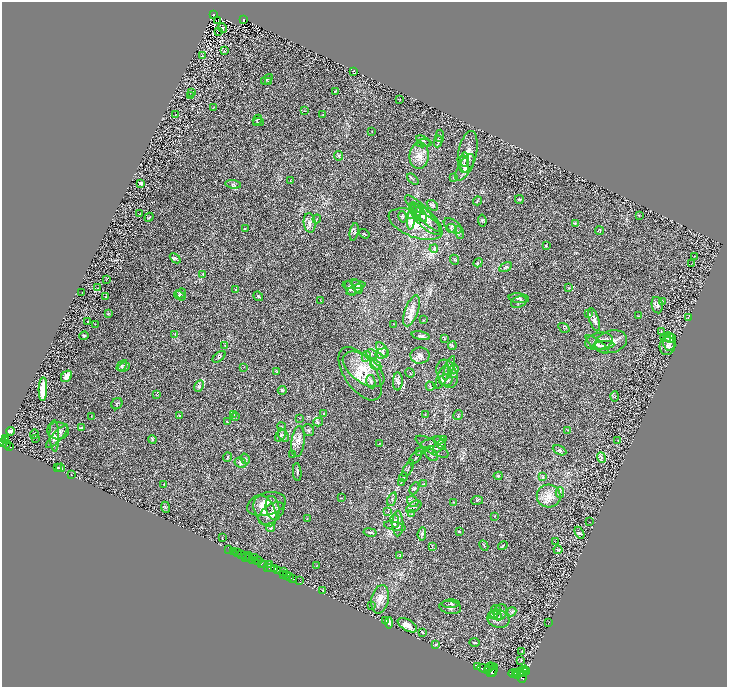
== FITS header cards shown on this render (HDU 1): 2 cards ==
NAXIS1  =                 1450
NAXIS2  =                 1369

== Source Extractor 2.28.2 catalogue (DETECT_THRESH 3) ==
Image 1450 x 1369 px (HDU 1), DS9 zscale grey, zoomed out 1/2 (1 PNG px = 2 x 2 image px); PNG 729 x 689 px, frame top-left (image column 2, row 1369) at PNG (2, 2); each listed source drawn as its Kron ellipse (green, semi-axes under 4 px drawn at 4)
Background 0.397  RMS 0.028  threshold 0.0848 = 3 sigma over >= 5 px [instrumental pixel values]
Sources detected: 324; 32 cannot appear on this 1/2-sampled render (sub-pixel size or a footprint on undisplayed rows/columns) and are neither listed nor drawn; the other 292 listed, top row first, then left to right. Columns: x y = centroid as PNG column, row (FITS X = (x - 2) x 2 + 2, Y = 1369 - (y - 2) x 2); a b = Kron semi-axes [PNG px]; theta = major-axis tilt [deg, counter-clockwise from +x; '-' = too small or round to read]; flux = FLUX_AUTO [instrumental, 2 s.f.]
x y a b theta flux
213 14 3 2 - 70
244 20 3 3 - 45
218 21 2 1 - 3.3
223 28 5 2 - 5.8
218 31 2 1 - 93
224 51 3 2 - 2.9
203 56 2 1 - 1.8
354 71 4 2 - 3.9
267 79 7 2 34 5.4
268 81 4 2 - 4.2
192 92 2 1 - 1.4
335 92 4 1 - 1.7
190 96 3 2 - 5
400 99 2 2 - 1.6
213 108 4 2 - 2.9
304 111 3 2 - 2.3
176 114 2 1 - 1.5
323 114 3 2 - 2.4
257 120 5 3 - 4.3
258 122 5 2 - 3.2
372 131 3 2 - 2.4
440 136 6 3 84 7.4
424 141 8 2 -29 7.8
438 141 6 3 81 7.4
423 143 7 2 3 5.2
468 152 21 9 79 50
339 156 5 4 - 7.2
419 156 13 9 85 56
464 159 7 3 87 9
464 164 8 4 -80 14
465 168 15 6 59 32
454 178 4 2 - 2.8
413 179 7 2 -41 4.8
290 181 3 2 - 2.4
141 183 3 3 - 14
233 184 8 3 -8 9.7
519 199 4 2 - 4.1
477 201 5 2 - 3.9
432 205 6 4 -36 9.6
414 213 7 5 34 18
418 213 11 5 -50 23
140 214 3 2 - 3.3
424 214 25 6 -45 53
639 215 2 2 - 2
416 216 3 1 - 2.5
149 217 5 2 - 4.6
403 217 6 2 -77 5.8
412 217 13 4 81 23
317 219 4 2 - 3.2
425 219 21 7 -46 54
482 221 6 3 -83 4.9
310 223 10 6 -82 23
575 223 4 2 - 4.4
415 224 28 13 -21 120
453 226 10 6 -34 20
451 228 5 4 - 12
245 229 2 2 - 1.9
600 231 4 4 - 5.2
354 232 9 4 79 11
459 232 6 4 -70 9.2
364 234 5 4 - 5.6
546 245 3 2 - 2.1
434 249 4 3 - 7
695 256 2 1 - 1.7
175 258 6 4 -42 8.3
454 260 5 3 - 5.2
478 263 5 2 - 5.8
691 264 2 1 - 35
505 267 7 3 30 7.6
203 274 3 2 - 3.7
107 279 3 1 - 2.2
354 285 11 2 1 10
357 286 8 4 -62 12
97 288 2 1 - 1.4
350 288 8 4 -64 13
569 288 3 2 - 2.9
235 289 2 2 - 2.4
355 290 9 3 25 8.9
82 292 2 2 - 1.9
181 293 5 3 - 7.9
180 295 6 3 -34 8.6
258 296 5 3 - 5.8
105 297 2 2 - 1.7
519 298 10 5 -6 13
321 300 3 2 - 2.1
519 302 8 5 20 12
662 302 4 2 - 4.6
657 305 8 5 -78 16
412 311 16 6 70 42
109 313 3 2 - 3
588 313 4 3 - 5.7
638 316 3 2 - 3
688 317 3 2 - 2.9
424 320 3 2 - 1.9
594 320 12 5 -71 22
87 322 3 2 - 3.3
95 324 2 1 - 1.5
394 324 3 2 - 1.6
564 328 6 1 -33 3
661 331 4 2 - 2.9
175 335 3 3 - 3.5
84 336 5 4 - 8.8
421 336 9 3 -12 11
444 338 4 2 - 3.4
665 338 5 2 - 5.4
671 338 5 3 - 9.8
599 341 14 8 11 33
611 342 16 11 17 51
669 342 9 6 -89 31
597 344 14 5 -36 20
225 345 3 2 - 2.1
603 345 11 4 5 16
452 346 4 2 - 4.9
667 346 9 8 - 22
382 349 8 4 -54 18
382 353 7 4 15 16
372 354 6 2 -25 6.1
366 356 6 4 64 11
420 356 9 8 - 20
219 357 7 4 38 9
122 365 6 4 46 9.4
376 365 6 3 -33 9.4
124 367 6 3 28 8.8
244 367 3 1 - 1.6
449 368 13 3 69 12
364 369 24 13 -37 130
454 369 5 4 - 8.6
276 371 4 3 - 4.4
410 373 5 1 - 2.1
454 373 3 2 - 4.9
360 374 30 15 -55 140
447 374 15 10 -69 46
66 376 6 5 - 34
442 377 13 4 68 20
446 380 7 6 - 20
398 381 9 5 87 14
371 382 7 4 -79 13
199 386 6 4 62 11
430 386 4 2 - 4
43 389 12 4 88 110
282 390 4 3 - 6.1
156 395 4 2 - 2.7
615 396 5 2 - 3.6
117 404 6 5 - 9.1
324 413 3 2 - 2.9
179 415 3 2 - 2.9
234 415 3 2 - 2.6
425 415 3 2 - 2.1
458 415 5 1 - 3.3
91 416 3 2 - 2.2
235 416 4 2 - 2.8
300 418 3 2 - 2.3
227 422 3 2 - 2.5
318 422 5 3 - 5.6
281 426 4 2 - 2.6
82 428 3 2 - 23
308 430 6 5 - 10
568 430 3 2 - 2.9
11 431 4 3 - 13
58 431 11 8 -6 31
34 434 4 2 - 4.1
283 435 7 5 -57 12
54 436 16 4 -88 25
57 436 15 5 47 27
280 436 7 3 50 10
35 438 2 1 - 1.4
6 439 4 3 - 430
152 440 4 3 - 4.2
6 441 4 2 - 540
298 441 15 6 82 37
618 441 3 2 - 1.8
3 442 2 2 - 660
433 442 14 2 16 9.9
380 443 3 1 - 1.8
440 443 8 4 -51 15
7 444 4 2 - 380
9 446 3 2 - 210
439 446 8 3 51 13
432 447 18 6 -30 27
560 450 7 3 -26 9.6
420 451 3 2 - 2.5
293 455 3 2 - 2.2
432 455 7 5 -46 14
228 457 4 2 - 4.8
601 457 5 3 - 9.7
416 458 8 1 46 5.1
245 459 5 4 - 8.2
240 463 6 5 - 15
57 468 3 2 - 4.2
60 468 4 2 - 3.9
408 469 9 2 61 8
297 472 9 2 -85 8.8
71 474 2 1 - 1.9
498 476 4 3 - 4.1
404 477 5 2 - 4.1
543 477 4 2 - 3.5
401 482 4 2 - 3
164 484 3 2 - 2.2
424 484 2 2 - 2.4
414 488 6 3 61 6.6
560 493 5 2 - 5.9
549 496 12 11 - 56
341 498 4 2 - 2.5
392 499 7 2 68 7.3
477 500 6 3 8 5.9
413 502 6 5 - 14
453 502 2 2 - 2.3
266 504 20 11 15 70
165 507 5 2 - 5.1
414 507 8 5 34 16
273 508 12 6 -81 31
265 511 16 10 -64 60
388 512 3 2 - 2.9
271 513 15 8 38 46
412 514 4 2 - 4.3
494 516 3 2 - 1.7
307 519 3 2 - 2.1
395 521 7 4 -79 12
589 522 2 1 - 1.6
398 523 13 5 -90 28
395 526 11 4 -12 22
271 528 4 3 - 5.7
459 531 4 2 - 3.6
370 532 7 2 -11 7.1
579 533 6 3 -63 7.8
422 534 7 3 85 9.2
222 537 2 1 - 2.7
555 542 2 1 - 1.7
484 545 6 2 -64 4.1
503 545 5 3 - 5.1
432 547 4 2 - 2.8
229 549 2 1 - 38
558 550 4 3 - 5.3
234 551 4 1 - 37
238 553 2 1 - 120
242 555 2 2 - 600
400 555 4 2 - 2.4
248 556 5 2 - 53
246 557 3 2 - 58
250 558 2 2 - 74
254 558 3 2 - 280
252 560 2 1 - 39
257 561 5 1 - 660
262 564 4 2 - 440
264 564 4 2 - 260
269 564 2 2 - 540
317 565 4 1 - 2.7
267 567 2 1 - 360
271 568 3 3 - 450
275 569 3 3 - 1200
278 570 3 3 - 490
284 571 3 1 - 35
284 574 2 2 - 480
287 575 2 1 - 530
289 577 3 2 - 550
293 579 3 2 - 84
300 580 3 1 - 130
323 590 2 2 - 2
380 599 14 8 77 47
451 604 9 3 2 11
371 606 3 2 - 2.2
450 607 11 6 -9 19
496 610 5 4 - 8.3
500 612 8 6 67 19
512 612 5 4 - 8.6
493 615 5 3 - 8.8
496 615 7 4 -35 13
498 619 11 9 -20 30
385 620 4 3 - 7.4
549 622 2 1 - 1.5
389 623 6 3 -85 23
407 625 11 5 -30 38
422 632 3 2 - 4.7
474 642 5 2 - 4.6
436 644 3 2 - 4.3
522 651 3 2 - 3
521 661 4 2 - 2.9
478 667 2 1 - 130
490 667 5 2 - 3200
493 667 4 2 - 1700
484 669 7 4 -12 9600
487 671 2 2 - 1700
493 671 7 3 53 4300
520 672 8 3 38 3300
523 672 5 2 - 2300
526 672 4 2 - 960
492 673 3 2 - 1700
516 673 3 2 - 2400
513 674 5 2 - 3000
516 675 3 2 - 2100
518 676 4 2 - 2300
523 677 6 4 72 4400
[32 sub-pixel or undisplayed-footprint detections neither listed nor drawn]